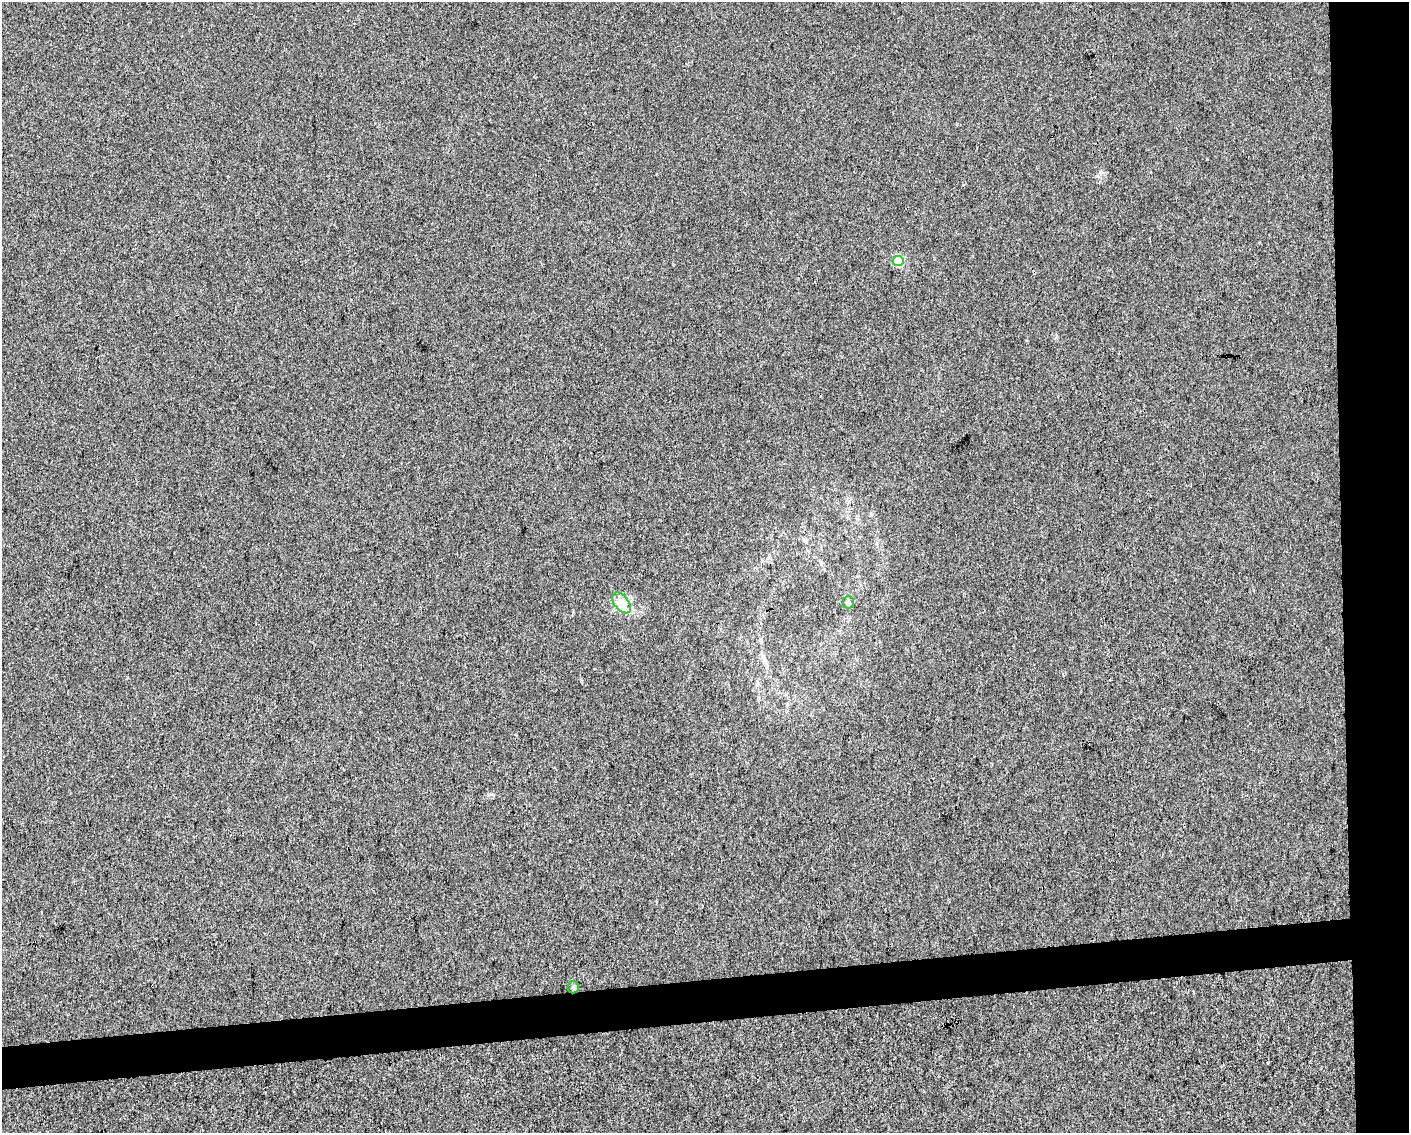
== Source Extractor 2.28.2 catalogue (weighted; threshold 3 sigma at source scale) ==
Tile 6 of 3 x 4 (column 3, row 2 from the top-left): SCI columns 2822-4228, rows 2264-3394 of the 4275 x 4526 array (HDU 1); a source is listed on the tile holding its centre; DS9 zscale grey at full resolution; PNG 1411 x 1135 px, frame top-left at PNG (2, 2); each listed source drawn as its Kron ellipse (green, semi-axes under 4 px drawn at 4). Shown black and unused: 8% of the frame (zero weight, under 3 of 4 exposures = <1% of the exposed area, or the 3 px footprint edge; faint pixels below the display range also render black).
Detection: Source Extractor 2.28.2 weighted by HDU 2 'WHT'; one run over the whole footprint, this tile lists its part. Background 1.56e-04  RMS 0.0036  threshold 0.0161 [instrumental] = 3 sigma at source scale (4.5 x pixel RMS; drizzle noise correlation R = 1.50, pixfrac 1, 0.0396/0.0396 arcsec/px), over >= 5 px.
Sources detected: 5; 1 cosmic-ray / hot-pixel residue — neither listed nor drawn; the other 4 listed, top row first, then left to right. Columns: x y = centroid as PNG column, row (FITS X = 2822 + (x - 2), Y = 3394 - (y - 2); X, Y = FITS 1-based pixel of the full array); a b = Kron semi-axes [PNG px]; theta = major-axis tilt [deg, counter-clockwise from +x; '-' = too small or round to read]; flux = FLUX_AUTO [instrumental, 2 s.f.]
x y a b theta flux
898 261 5 5 - 16
848 602 6 5 - 0.88
621 603 12 7 -53 2.5
573 987 6 6 - 0.64